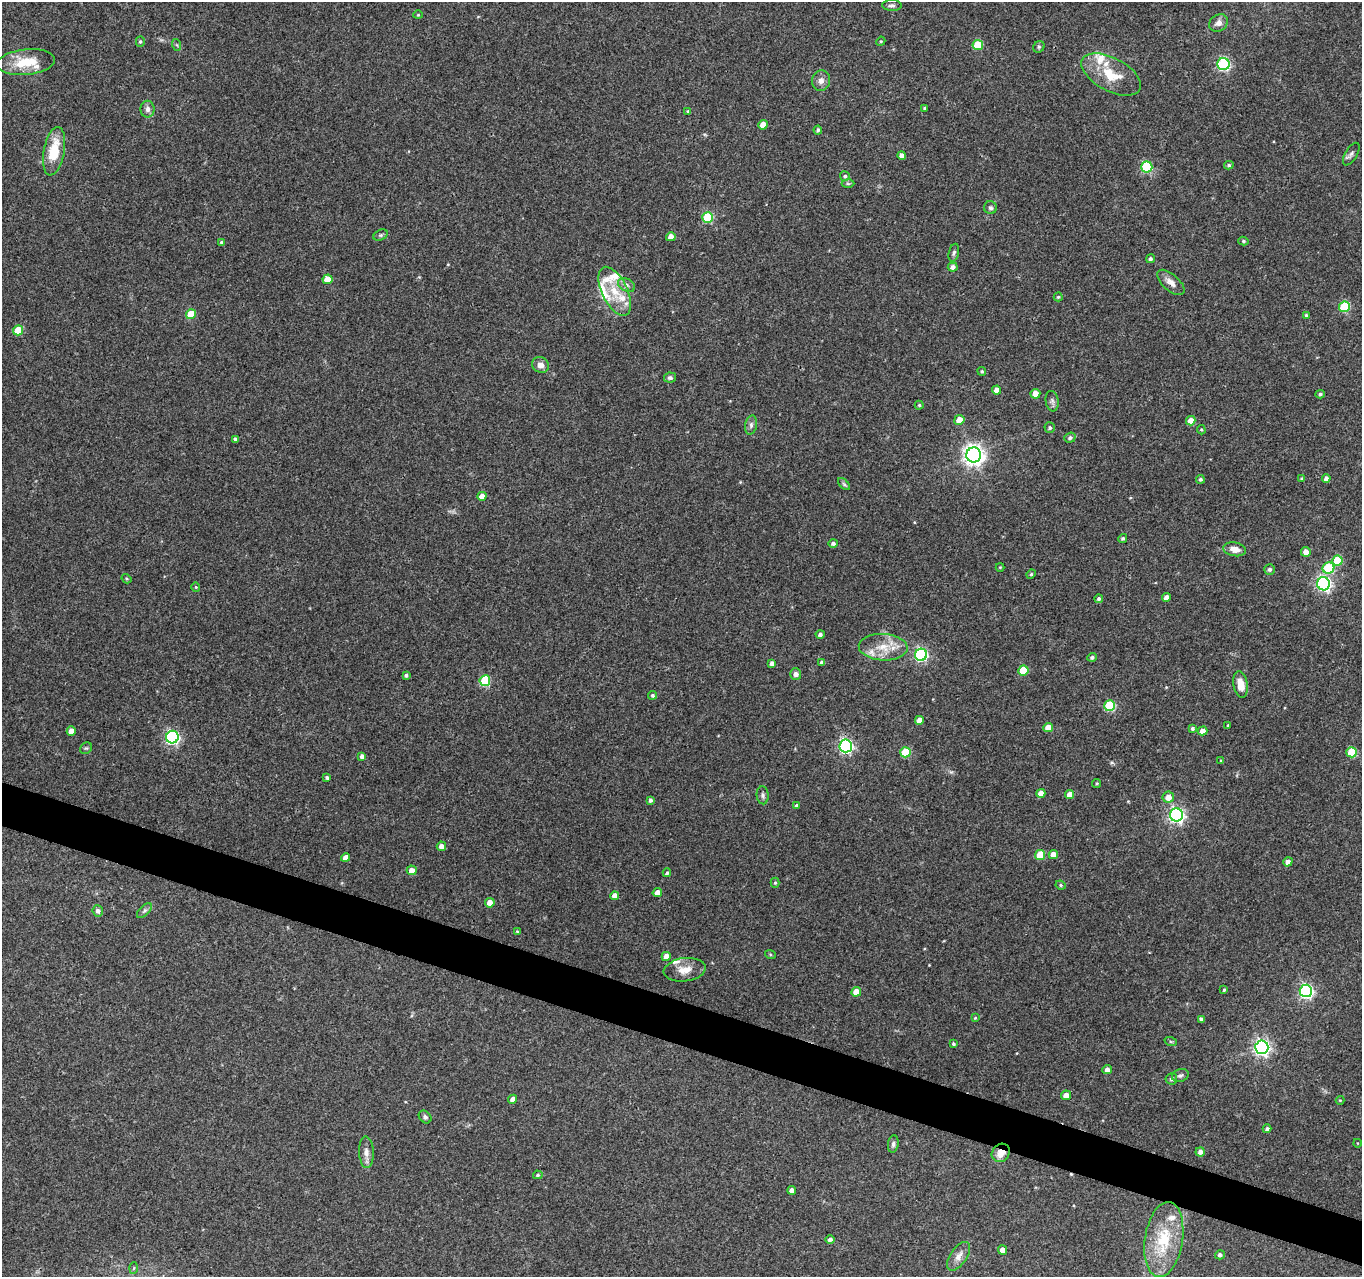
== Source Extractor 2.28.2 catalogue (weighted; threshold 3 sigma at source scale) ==
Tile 6 of 4 x 4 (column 2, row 2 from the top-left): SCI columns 1361-2720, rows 2768-4042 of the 5450 x 5597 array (HDU 1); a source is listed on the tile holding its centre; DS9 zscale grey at full resolution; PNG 1364 x 1279 px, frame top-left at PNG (2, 2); each listed source drawn as its Kron ellipse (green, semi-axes under 4 px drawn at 4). Shown black and unused: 3% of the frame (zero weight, under 3 of 4 exposures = <1% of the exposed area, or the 3 px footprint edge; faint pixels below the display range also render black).
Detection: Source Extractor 2.28.2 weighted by HDU 2 'WHT'; one run over the whole footprint, this tile lists its part. Background 0.069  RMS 0.0045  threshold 0.0204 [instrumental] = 3 sigma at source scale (4.5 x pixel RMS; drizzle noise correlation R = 1.50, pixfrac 1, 0.0396/0.0396 arcsec/px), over >= 5 px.
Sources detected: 171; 1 cosmic-ray / hot-pixel residue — neither listed nor drawn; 11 inside a brighter listed object's ellipse — not listed separately; the other 159 listed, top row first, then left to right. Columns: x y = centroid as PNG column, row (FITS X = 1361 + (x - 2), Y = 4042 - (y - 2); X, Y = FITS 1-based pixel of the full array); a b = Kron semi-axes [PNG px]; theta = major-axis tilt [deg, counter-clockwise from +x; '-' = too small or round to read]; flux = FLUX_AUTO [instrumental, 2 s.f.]
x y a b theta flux
892 5 9 5 -1 1.2
418 15 4 4 - 0.44
1218 23 10 8 35 2.6
140 41 5 4 - 0.67
881 41 5 4 - 0.48
177 45 6 4 -71 0.6
978 45 5 5 - 16
1039 47 6 5 - 0.77
26 62 29 12 6 13
1223 64 6 6 - 59
1111 74 32 16 -28 13
821 81 10 9 - 2.5
925 108 3 3 - 0.78
147 109 8 7 - 1.8
688 111 4 4 - 0.57
763 125 5 4 - 5.9
818 130 4 4 - 0.88
54 151 24 10 79 14
1351 154 12 6 59 1.4
902 156 4 4 - 2.1
1229 165 5 4 - 0.68
1147 167 5 5 - 35
845 176 5 5 - 0.8
848 184 6 4 -1 0.61
991 208 6 6 - 1.1
708 217 5 5 - 25
381 235 7 5 26 0.81
671 237 5 4 - 3.7
1243 241 5 4 - 0.7
221 243 4 4 - 0.67
954 253 9 5 77 1
1150 259 4 4 - 0.97
953 267 5 4 - 2
327 279 5 5 - 5.9
1171 282 17 8 -41 3.3
626 285 9 6 -28 1.7
615 291 26 12 -64 12
1058 297 4 4 - 0.58
1344 307 5 5 - 27
191 314 5 5 - 12
1306 315 3 3 - 0.53
18 330 5 5 - 12
541 365 9 7 -30 2.8
982 371 4 4 - 0.62
670 378 6 5 - 1.1
997 390 4 4 - 3.1
1035 394 5 4 - 5.2
1320 394 4 4 - 0.81
1052 401 10 6 -81 1.5
919 405 4 4 - 0.55
959 420 5 5 - 5
1191 421 5 4 - 4.7
751 425 10 6 77 1.5
1050 428 5 5 - 0.76
1201 430 5 4 - 0.49
1070 438 6 5 - 1.1
235 439 4 3 - 1.1
974 455 7 7 - 280
1302 478 4 4 - 0.65
1326 478 4 4 - 1.6
1200 479 4 4 - 0.78
844 484 7 4 -45 0.79
482 496 4 4 - 4.1
1123 538 4 4 - 0.81
833 543 5 4 - 1.1
1235 549 11 7 -10 3.6
1306 552 5 5 - 2.7
1337 560 5 5 - 14
1000 567 4 4 - 0.39
1328 568 6 5 - 24
1270 569 5 5 - 1.1
1031 574 5 4 - 0.57
127 579 5 3 - 0.49
1324 584 6 6 - 94
196 587 4 4 - 0.45
1166 597 4 4 - 2.2
1099 599 4 4 - 0.9
820 634 4 4 - 1.1
883 647 24 13 -3 9.6
921 655 6 6 - 67
1092 657 4 4 - 1
772 663 4 3 - 1.4
822 663 4 4 - 1.7
1023 670 5 5 - 16
796 674 5 5 - 1.7
406 675 3 3 - 0.85
485 681 5 5 - 25
1241 684 13 7 -80 5.9
652 695 4 4 - 0.87
1110 706 5 5 - 30
919 720 4 4 - 2.9
1228 725 3 2 - 0.36
1048 728 5 4 - 5.9
1193 728 4 4 - 0.8
71 731 4 4 - 4
1203 731 5 4 - 3
172 737 6 6 - 79
846 746 6 6 - 90
86 748 6 5 - 0.7
905 752 5 5 - 18
1352 752 5 5 - 15
362 756 4 4 - 1.7
1221 761 4 3 - 0.46
327 777 4 4 - 0.89
1097 783 4 4 - 0.52
1041 793 4 4 - 3.7
1069 794 4 4 - 2.8
763 795 9 6 -84 1.3
1168 797 5 5 - 4.1
650 800 4 3 - 1.1
797 805 4 4 - 1.2
1176 815 6 6 - 120
441 846 5 4 - 2.9
1053 854 5 4 - 3.8
1040 855 5 5 - 12
346 858 4 4 - 3.1
1288 862 5 4 - 2.4
412 870 5 5 - 3.5
667 873 4 3 - 0.72
775 883 5 4 - 0.61
1061 885 5 4 - 0.68
657 893 4 4 - 2.8
615 896 4 4 - 3
490 903 5 4 - 3.6
98 911 5 5 - 1.3
144 911 9 4 45 1.1
517 931 4 4 - 0.42
770 954 5 3 - 0.5
666 956 5 4 - 3.9
685 970 21 11 7 5.9
1224 990 4 3 - 0.54
1306 991 6 6 - 95
856 992 5 4 - 4.8
975 1018 4 4 - 0.42
1201 1019 4 3 - 1.3
1171 1042 6 4 -19 0.58
953 1044 4 4 - 0.7
1262 1047 6 6 - 150
1107 1070 5 4 - 2.3
1180 1075 8 6 20 1.2
1171 1079 6 5 - 1.1
1066 1095 5 5 - 3.2
513 1099 4 4 - 2.5
1340 1100 4 4 - 0.4
425 1117 7 5 -46 1.1
1267 1129 4 4 - 1.1
1357 1143 4 3 - 0.29
893 1144 9 5 82 1.2
366 1152 16 7 -87 2.8
1200 1152 4 4 - 2
1001 1153 10 8 46 5
538 1175 5 4 - 0.75
792 1190 4 4 - 2.3
830 1239 4 4 - 1.2
1164 1240 38 19 81 22
1003 1250 5 4 - 3
1220 1255 5 4 - 1.1
959 1256 16 8 56 3.4
134 1268 5 3 - 0.49
Overlapping masked pixels (flux is a lower limit): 1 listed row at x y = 1001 1153